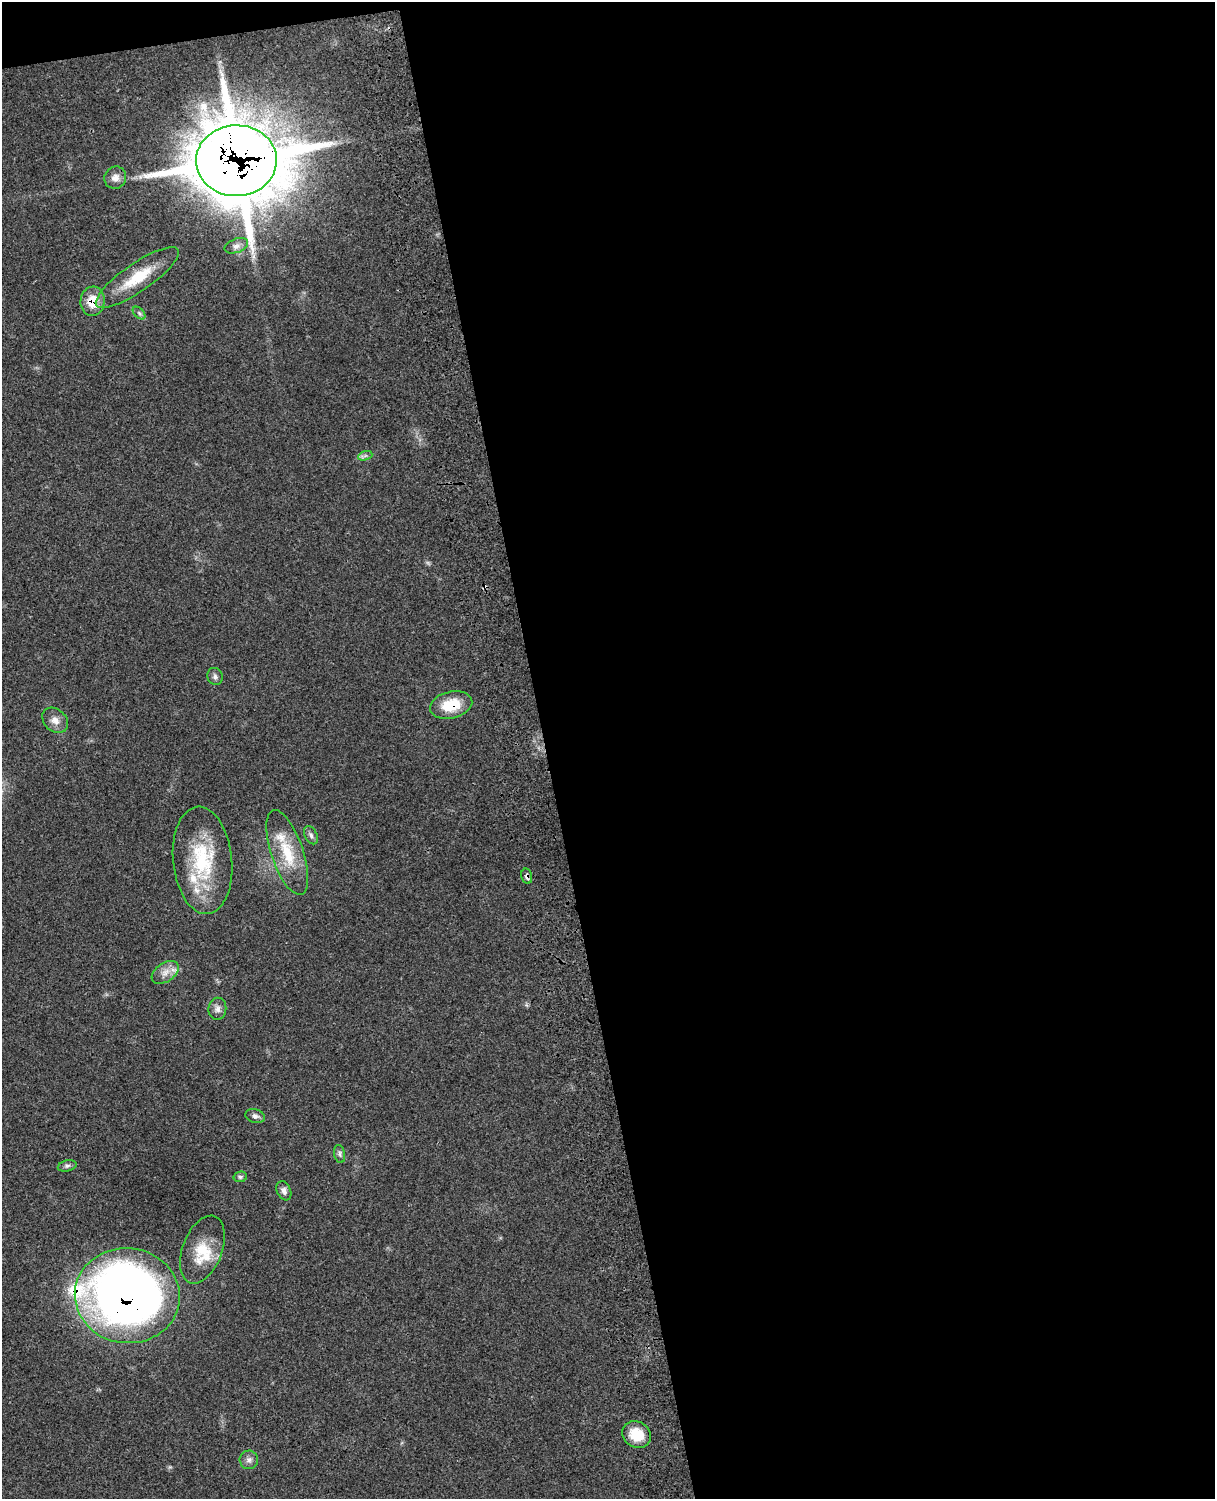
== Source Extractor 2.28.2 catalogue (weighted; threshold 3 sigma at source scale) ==
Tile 4 of 4 x 3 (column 4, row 1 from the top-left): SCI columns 3757-4969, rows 3270-4766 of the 5088 x 4928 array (HDU 1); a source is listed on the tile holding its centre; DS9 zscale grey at full resolution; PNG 1217 x 1501 px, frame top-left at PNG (2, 2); each listed source drawn as its Kron ellipse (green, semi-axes under 4 px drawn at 4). Shown black and unused: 56% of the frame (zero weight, under 3 of 4 exposures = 6% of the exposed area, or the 3 px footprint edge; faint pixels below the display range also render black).
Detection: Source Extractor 2.28.2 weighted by HDU 2 'WHT'; one run over the whole footprint, this tile lists its part. Background 0.0761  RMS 0.0058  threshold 0.026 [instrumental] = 3 sigma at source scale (4.5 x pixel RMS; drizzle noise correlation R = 1.50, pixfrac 1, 0.05/0.05 arcsec/px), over >= 5 px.
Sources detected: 29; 4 inside a brighter listed object's ellipse — not listed separately; the other 25 listed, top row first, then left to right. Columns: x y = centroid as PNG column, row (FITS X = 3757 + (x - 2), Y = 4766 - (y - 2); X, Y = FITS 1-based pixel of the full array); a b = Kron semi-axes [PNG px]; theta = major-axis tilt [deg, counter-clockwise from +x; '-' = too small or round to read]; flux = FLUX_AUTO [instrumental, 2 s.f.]
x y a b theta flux
236 161 40 35 2 4300
115 178 11 10 - 4.4
236 246 12 7 19 2.8
137 278 49 14 35 22
92 301 15 12 84 12
139 313 7 4 -45 1.3
365 456 7 4 19 1.3
215 676 9 7 -69 1.8
451 705 21 13 13 17
55 720 14 11 -43 4.7
311 835 10 6 -61 1.9
287 852 44 16 -71 22
202 860 54 29 -84 45
527 876 8 5 -77 1.6
165 972 15 9 34 5.2
217 1009 11 9 83 2.9
255 1116 10 6 -16 1.9
340 1154 9 5 -78 1.5
67 1166 9 5 13 1.6
240 1177 7 5 12 1.2
284 1191 10 7 -67 2.4
202 1250 35 20 69 19
127 1296 52 47 -6 520
637 1435 15 13 -34 13
249 1460 9 9 - 2.7
Overlapping masked pixels (flux is a lower limit): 5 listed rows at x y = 236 161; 92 301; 451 705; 527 876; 127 1296